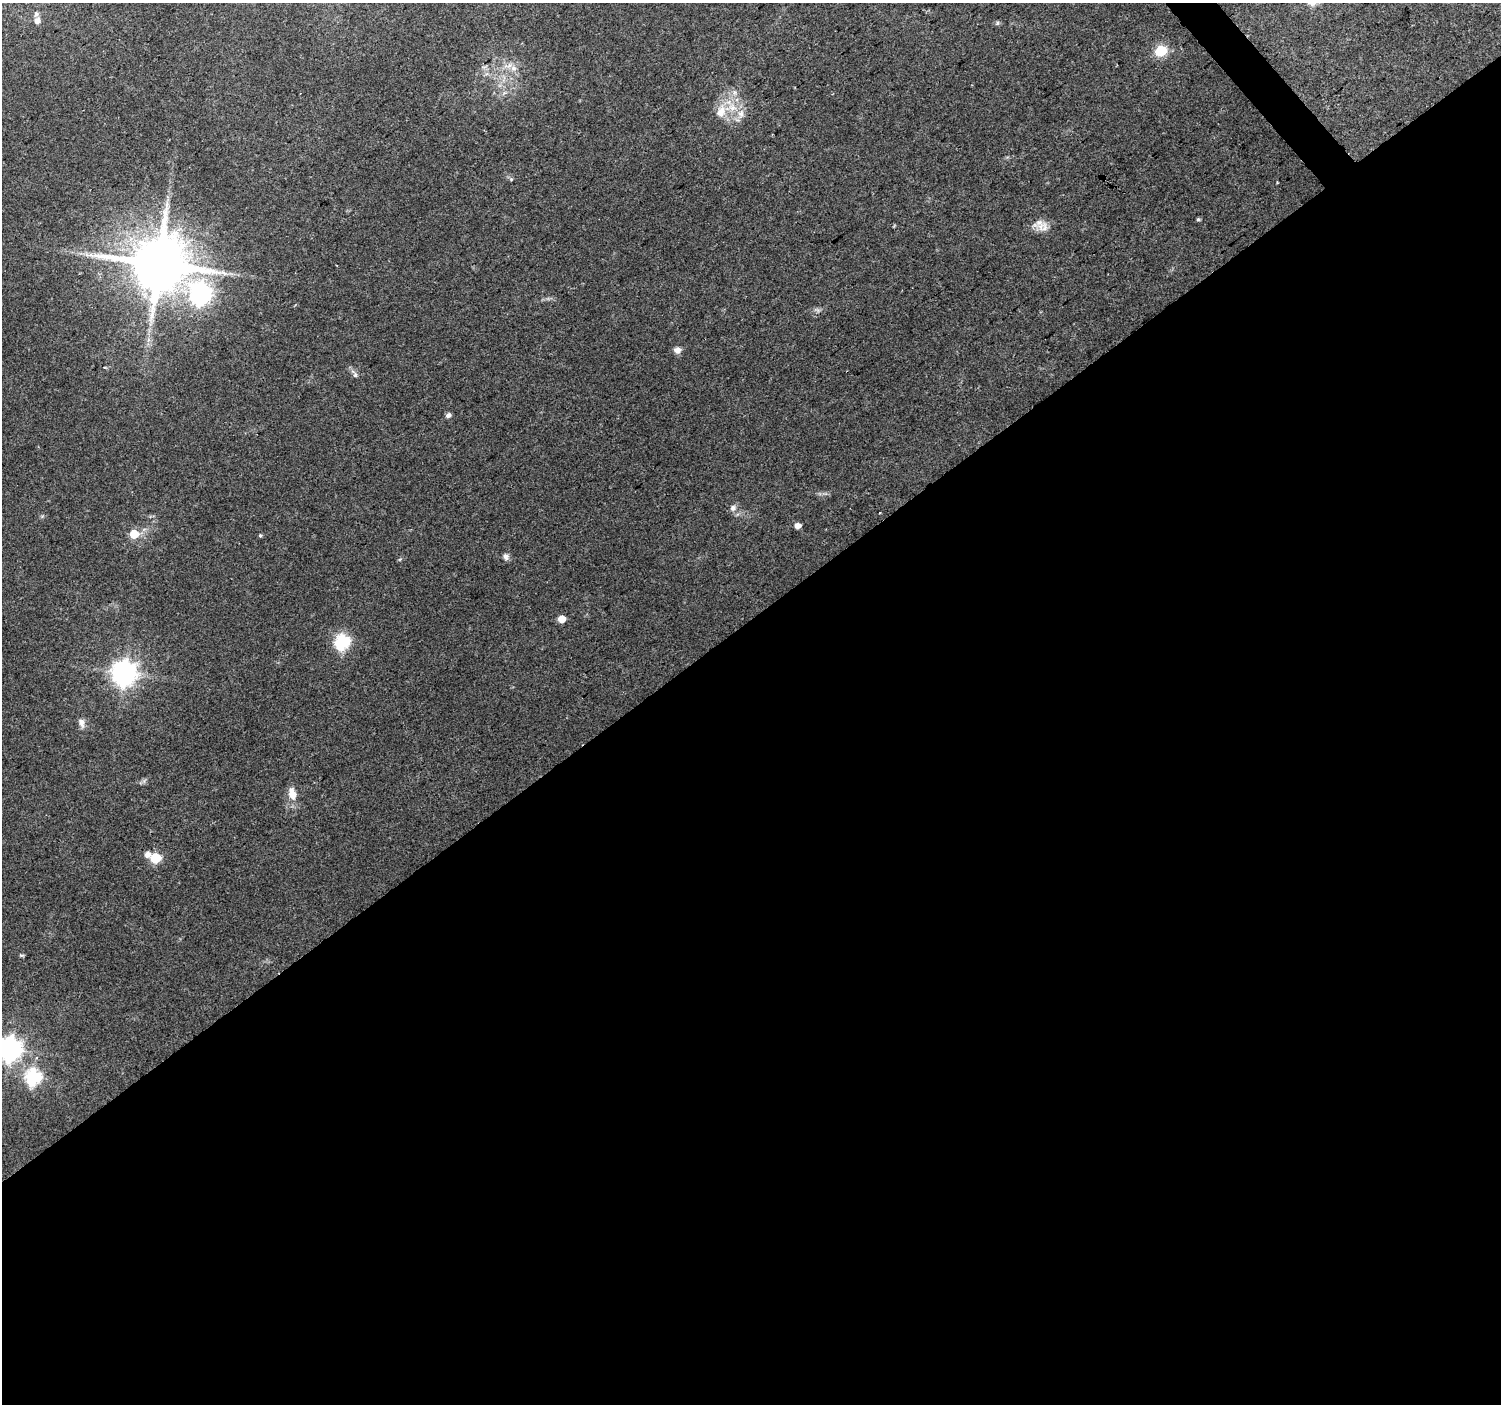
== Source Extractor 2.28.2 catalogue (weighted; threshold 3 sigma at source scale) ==
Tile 15 of 4 x 4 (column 3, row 4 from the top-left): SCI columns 3002-4500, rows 204-1605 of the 5998 x 5950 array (HDU 1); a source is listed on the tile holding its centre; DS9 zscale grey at full resolution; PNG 1503 x 1406 px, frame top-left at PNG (2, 3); no overlay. Shown black and unused: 56% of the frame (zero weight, under 2 of 3 exposures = <1% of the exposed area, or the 3 px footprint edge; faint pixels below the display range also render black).
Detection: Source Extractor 2.28.2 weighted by HDU 2 'WHT'; one run over the whole footprint, this tile lists its part. Background 0.151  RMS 0.0094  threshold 0.0425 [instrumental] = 3 sigma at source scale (4.5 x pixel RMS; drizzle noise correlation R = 1.50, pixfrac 1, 0.0396/0.0396 arcsec/px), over >= 5 px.
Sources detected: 32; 1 inside a brighter listed object's ellipse — not listed separately; the other 31 listed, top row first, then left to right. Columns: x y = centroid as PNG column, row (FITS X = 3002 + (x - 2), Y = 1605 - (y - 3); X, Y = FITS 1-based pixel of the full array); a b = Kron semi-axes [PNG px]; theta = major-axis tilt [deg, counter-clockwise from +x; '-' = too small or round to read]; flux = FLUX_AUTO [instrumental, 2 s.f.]
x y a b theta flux
36 14 8 5 75 2.1
37 21 7 6 - 4.9
997 23 6 4 71 1.2
1161 51 6 6 - 70
514 68 9 7 0 4.5
721 112 17 11 58 13
741 114 10 9 - 6.2
511 179 5 4 - 1.1
1198 219 5 4 - 1.3
1039 223 17 9 -23 7.2
90 255 7 4 18 2.8
158 264 16 15 - 5900
200 294 9 8 - 400
677 350 9 8 - 4.3
355 375 7 6 - 2.3
448 415 5 5 - 3.2
733 508 8 7 - 3.3
880 513 3 2 - 0.91
797 526 5 4 - 6.8
134 534 5 5 - 29
260 535 5 4 - 1.2
506 557 9 7 -74 3
562 619 5 5 - 12
342 641 7 6 - 160
124 673 8 8 - 790
81 722 11 7 -75 4.7
292 793 17 9 -79 9.6
147 854 6 6 - 4.8
155 858 6 6 - 49
10 1049 9 8 - 610
33 1077 7 7 - 170
Isophote crosses this tile's border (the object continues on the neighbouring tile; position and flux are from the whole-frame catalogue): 1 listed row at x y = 10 1049